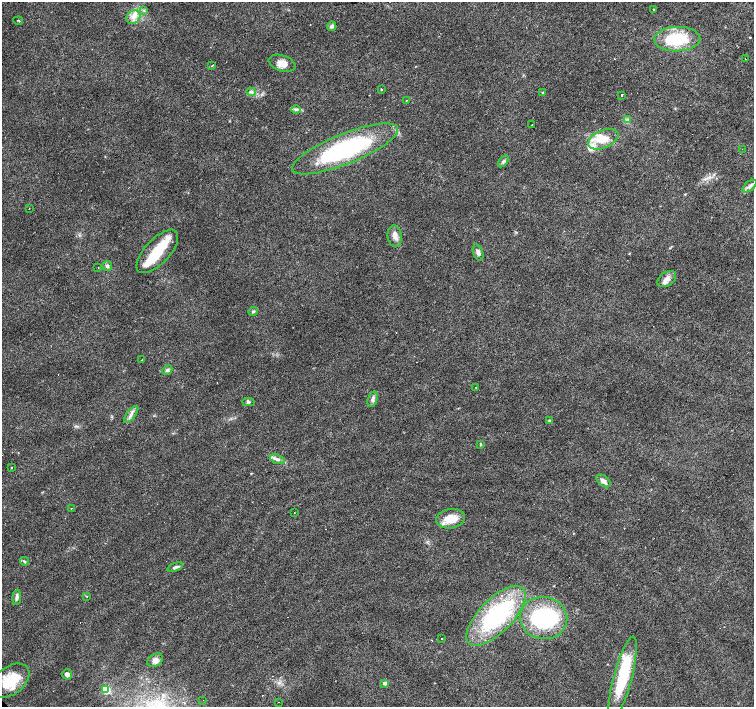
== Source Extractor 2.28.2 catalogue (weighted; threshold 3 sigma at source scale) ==
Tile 10 of 4 x 4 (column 2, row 3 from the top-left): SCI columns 1505-3008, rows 1564-2972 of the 6018 x 6012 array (HDU 1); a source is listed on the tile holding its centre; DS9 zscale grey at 2 x 2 block average (1 PNG px = mean of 2 x 2 image px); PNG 756 x 709 px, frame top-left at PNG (2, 2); each listed source drawn as its Kron ellipse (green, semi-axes under 4 px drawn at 4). Shown black and unused: <1% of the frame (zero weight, under 3 of 4 exposures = <1% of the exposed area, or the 3 px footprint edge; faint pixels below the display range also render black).
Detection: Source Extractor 2.28.2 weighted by HDU 2 'WHT'; one run over the whole footprint, this tile lists its part. Background 0.0142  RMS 0.0028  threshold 0.0128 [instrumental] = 3 sigma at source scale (4.5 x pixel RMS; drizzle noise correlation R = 1.50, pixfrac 1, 0.0396/0.0396 arcsec/px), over >= 5 px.
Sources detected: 77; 2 inside a brighter object's white glare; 12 cosmic-ray / hot-pixel residue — neither listed nor drawn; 4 inside a brighter listed object's ellipse — not listed separately; the other 59 listed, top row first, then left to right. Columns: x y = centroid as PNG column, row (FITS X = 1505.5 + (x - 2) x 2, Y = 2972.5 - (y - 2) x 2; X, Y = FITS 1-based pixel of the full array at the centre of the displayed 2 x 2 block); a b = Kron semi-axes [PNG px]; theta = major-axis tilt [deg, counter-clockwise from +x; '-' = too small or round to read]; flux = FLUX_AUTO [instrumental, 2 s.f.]
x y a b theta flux
144 10 3 2 - 0.71
654 10 3 3 - 0.63
133 17 7 6 - 4.4
18 21 5 2 - 0.45
332 26 4 4 - 2.2
677 39 23 12 1 33
745 59 2 2 - 0.77
282 63 14 8 -18 6.1
212 65 2 2 - 1.9
381 89 2 2 - 0.46
251 92 5 3 - 1.2
542 92 2 2 - 0.64
622 95 2 2 - 7.6
406 100 2 2 - 0.99
296 110 4 4 - 1.2
628 119 3 3 - 0.93
532 125 2 2 - 0.24
603 139 16 9 24 11
345 149 57 15 22 93
742 149 2 2 - 0.64
503 161 7 4 52 1.5
750 186 8 4 39 2.3
29 208 2 2 - 0.55
395 236 11 7 -83 4.3
157 251 27 12 47 23
478 252 8 5 -71 2.3
107 266 5 5 - 1.4
98 268 2 2 - 1.4
667 279 10 6 34 4.7
253 311 4 4 - 1
142 360 2 2 - 1.7
167 370 5 4 - 1.3
476 387 2 2 - 0.58
373 399 8 5 74 2.3
248 402 6 3 3 1
131 414 10 4 52 2.8
549 421 3 3 - 0.91
481 444 3 2 - 0.69
277 459 8 4 -19 2.5
12 468 2 2 - 1.7
603 481 8 5 -38 3.1
71 509 2 2 - 0.39
294 513 2 2 - 0.37
451 519 14 9 9 13
24 561 4 3 - 0.81
175 567 8 4 21 1.8
17 597 8 4 85 1.9
87 597 3 2 - 0.3
496 616 38 17 45 74
544 618 24 21 -7 74
442 639 2 2 - 0.37
155 660 8 6 29 3.1
67 674 5 5 - 2.4
623 678 43 9 75 41
10 681 21 14 36 22
385 683 3 3 - 2.8
106 690 3 3 - 31
203 700 2 2 - 0.33
278 702 2 2 - 0.44
Diffuse or blended objects may show on this block-average render without a row.